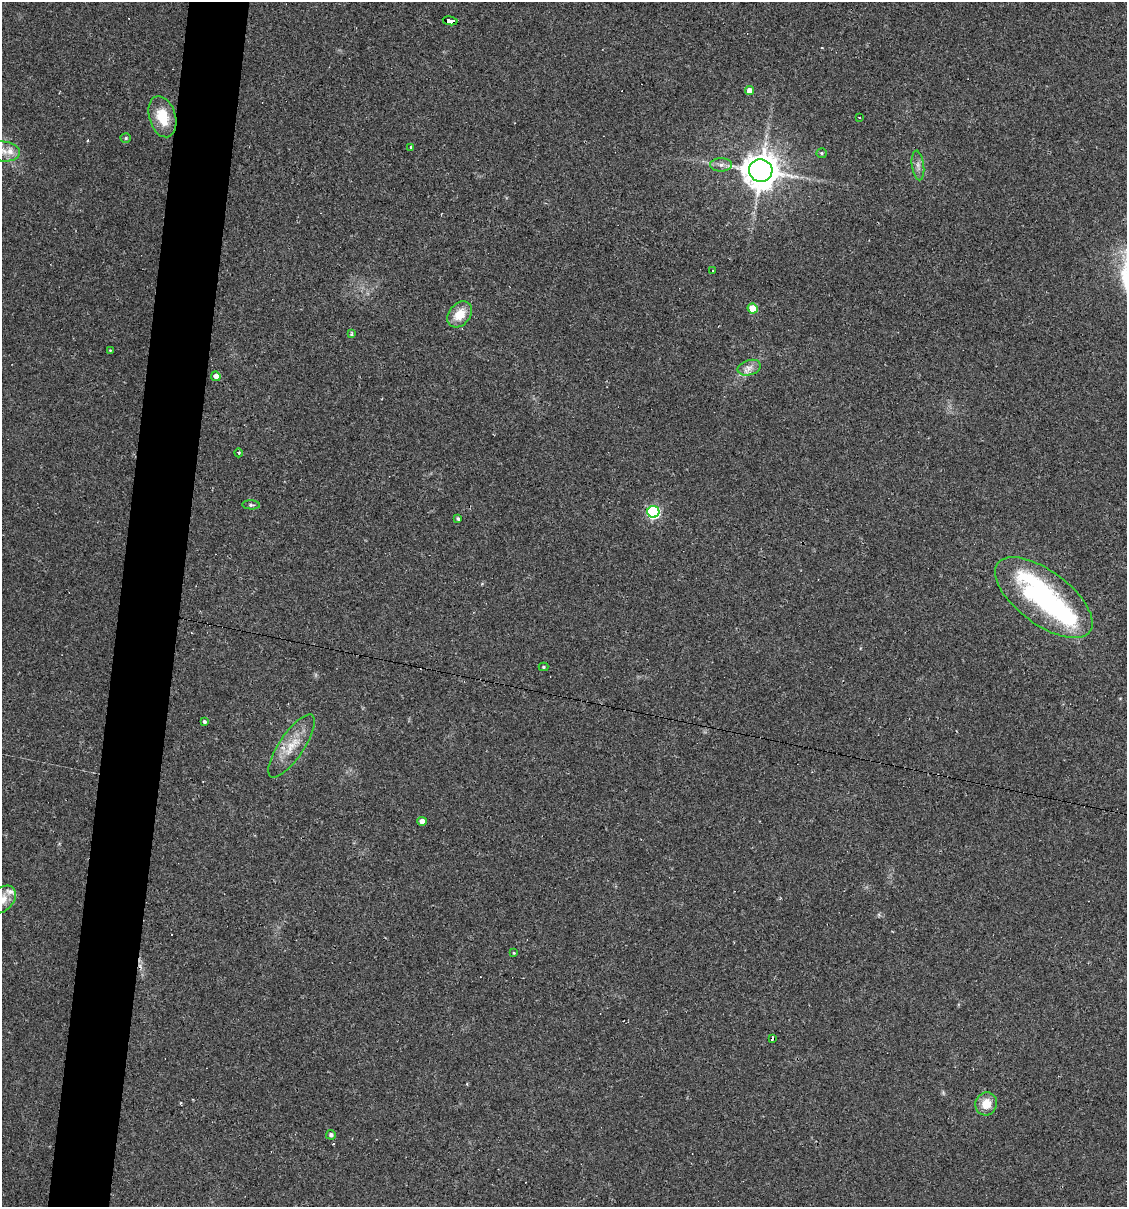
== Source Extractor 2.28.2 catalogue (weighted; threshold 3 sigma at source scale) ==
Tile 7 of 4 x 4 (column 3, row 2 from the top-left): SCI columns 2364-3488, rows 2412-3616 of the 4843 x 4822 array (HDU 1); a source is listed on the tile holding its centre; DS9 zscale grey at full resolution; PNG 1129 x 1209 px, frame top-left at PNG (2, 2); each listed source drawn as its Kron ellipse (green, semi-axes under 4 px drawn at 4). Shown black and unused: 5% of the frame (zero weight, under 2 of 3 exposures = <1% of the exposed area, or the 3 px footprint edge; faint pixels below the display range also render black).
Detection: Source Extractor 2.28.2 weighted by HDU 2 'WHT'; one run over the whole footprint, this tile lists its part. Background 0.0907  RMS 0.006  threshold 0.0272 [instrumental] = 3 sigma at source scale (4.5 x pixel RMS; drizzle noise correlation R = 1.50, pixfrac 1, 0.05/0.05 arcsec/px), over >= 5 px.
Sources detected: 41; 2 inside a brighter object's white glare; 5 cosmic-ray / hot-pixel residue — neither listed nor drawn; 2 inside a brighter listed object's ellipse — not listed separately; the other 32 listed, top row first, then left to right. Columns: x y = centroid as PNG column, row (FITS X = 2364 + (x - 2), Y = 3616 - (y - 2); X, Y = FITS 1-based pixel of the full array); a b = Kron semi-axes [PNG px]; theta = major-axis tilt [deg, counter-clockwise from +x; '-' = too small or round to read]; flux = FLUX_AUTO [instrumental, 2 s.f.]
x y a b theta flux
450 21 7 4 -11 63
750 91 4 4 - 6
162 117 21 13 -74 17
859 117 4 2 - 0.34
126 138 5 4 - 0.97
411 147 3 3 - 11
3 151 17 10 -5 6
822 153 5 5 - 1.1
721 165 11 6 1 2.9
918 165 15 6 -83 3
761 171 12 11 - 1300
712 271 3 2 - 0.64
753 308 5 5 - 13
460 314 14 10 50 11
352 334 4 3 - 1
110 350 4 3 - 0.53
749 368 12 7 17 3.8
216 376 5 4 - 3.6
239 453 4 3 - 0.57
251 505 9 4 -3 1.3
653 512 6 6 - 100
458 519 4 3 - 1.3
1044 598 57 26 -37 100
543 667 5 4 - 0.76
204 722 4 3 - 1.3
291 746 37 12 56 14
422 821 4 4 - 3.6
2 899 16 11 48 7.1
514 953 3 3 - 0.55
773 1038 4 3 - 11
986 1104 11 10 - 9.5
331 1135 5 4 - 1.9
Overlapping masked pixels (flux is a lower limit): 2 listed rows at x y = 450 21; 773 1038
Isophote crosses this tile's border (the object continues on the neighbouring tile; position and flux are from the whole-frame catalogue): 2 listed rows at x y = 3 151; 2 899